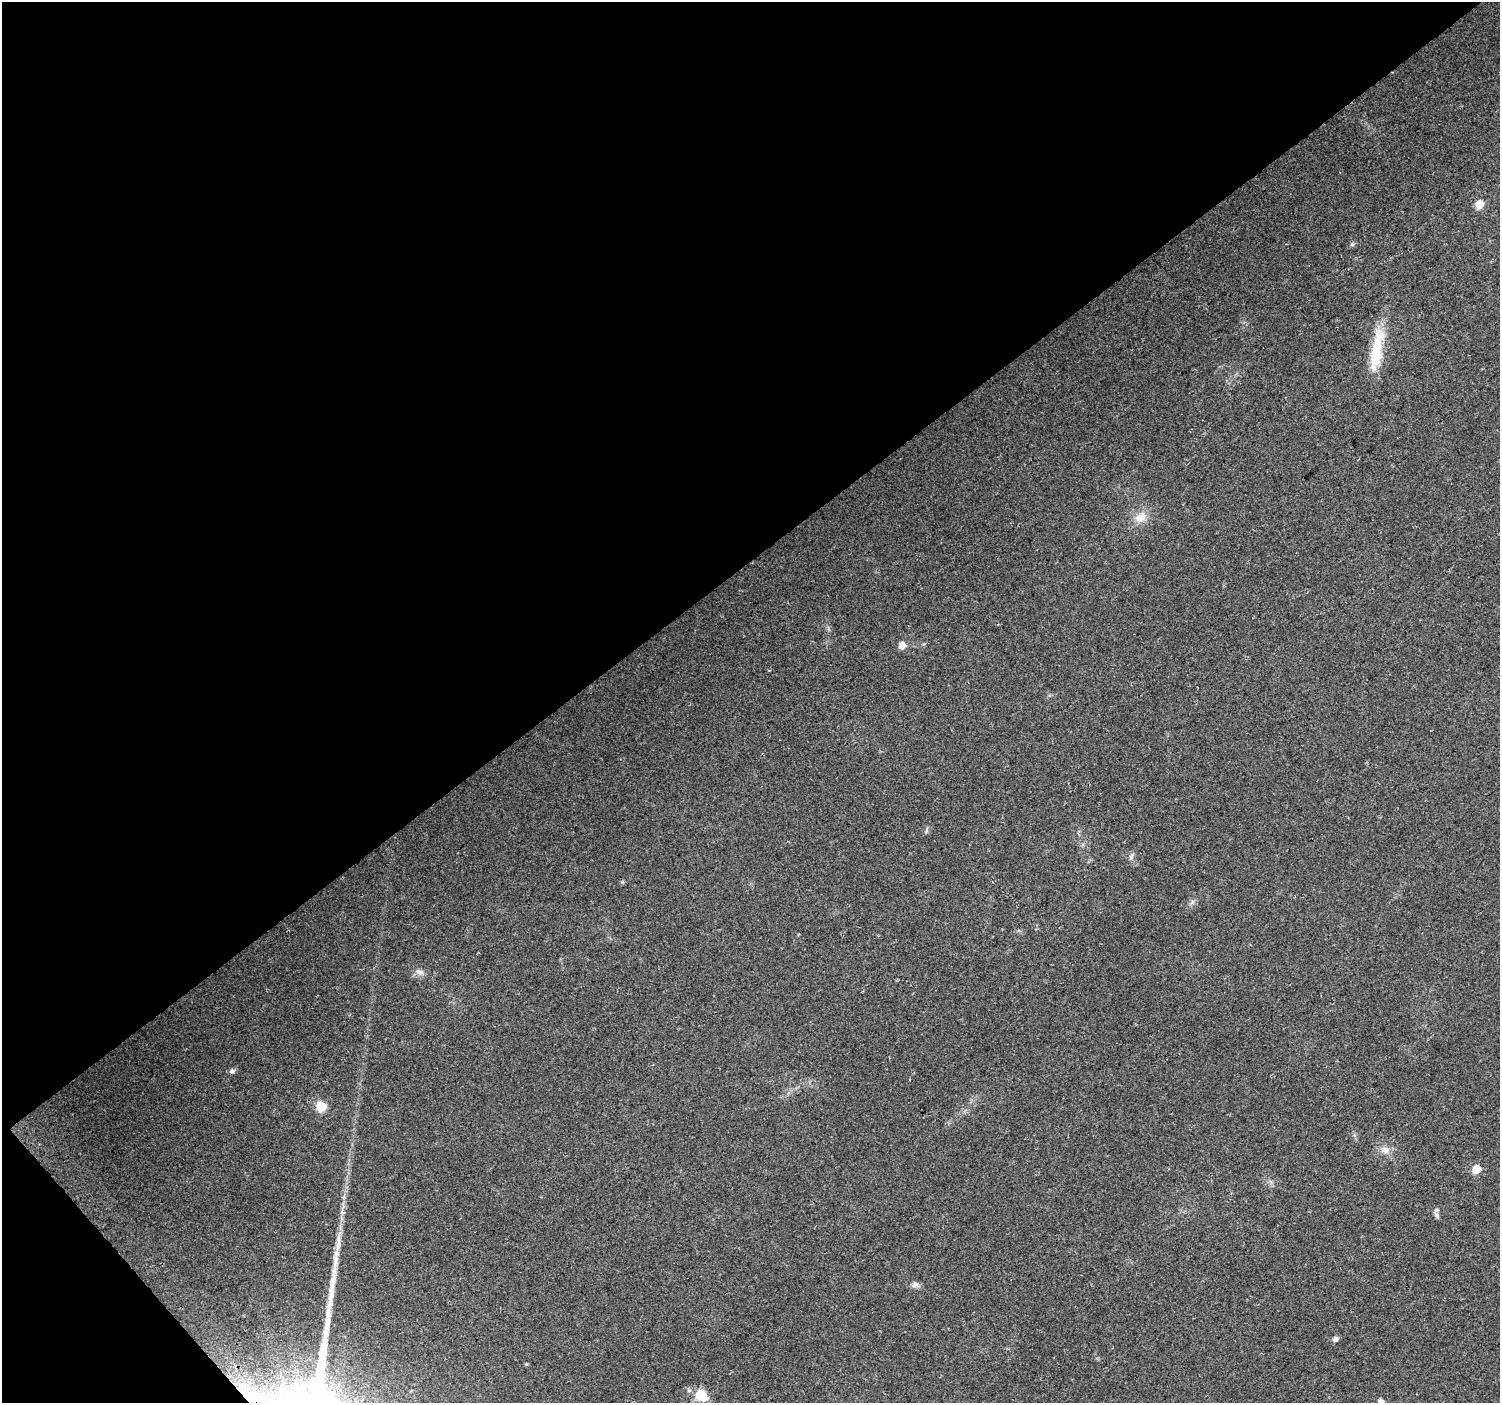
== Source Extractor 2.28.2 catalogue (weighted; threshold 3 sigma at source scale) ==
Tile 5 of 4 x 4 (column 1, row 2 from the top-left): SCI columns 32-1529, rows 3023-4423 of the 6047 x 5984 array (HDU 1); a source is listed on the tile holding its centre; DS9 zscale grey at full resolution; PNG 1502 x 1405 px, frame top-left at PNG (2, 2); no overlay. Shown black and unused: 42% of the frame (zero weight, under 2 of 3 exposures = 2% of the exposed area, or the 3 px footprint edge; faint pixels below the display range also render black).
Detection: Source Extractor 2.28.2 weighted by HDU 2 'WHT'; one run over the whole footprint, this tile lists its part. Background 0.0578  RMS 0.011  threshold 0.0499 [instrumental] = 3 sigma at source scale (4.5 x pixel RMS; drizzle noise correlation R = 1.50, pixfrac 1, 0.0396/0.0396 arcsec/px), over >= 5 px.
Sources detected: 19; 1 inside a brighter listed object's ellipse — not listed separately; the other 18 listed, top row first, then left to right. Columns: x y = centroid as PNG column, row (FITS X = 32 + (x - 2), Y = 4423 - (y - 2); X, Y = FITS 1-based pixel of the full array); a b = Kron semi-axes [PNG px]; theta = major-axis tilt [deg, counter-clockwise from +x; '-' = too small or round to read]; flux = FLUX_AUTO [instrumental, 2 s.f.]
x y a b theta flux
1479 204 6 5 - 25
1352 244 6 6 - 2.1
1377 349 63 14 81 46
1140 517 18 13 35 15
902 645 5 5 - 15
1131 856 11 6 72 3.8
1192 902 8 4 54 2.6
419 972 13 8 -27 6.1
232 1071 7 7 - 3.4
321 1106 6 6 - 56
1385 1150 13 11 -10 9.6
1476 1169 6 5 - 30
342 1212 10 5 -88 4
1437 1215 9 5 -57 2.6
915 1285 10 8 -8 4.4
1335 1339 5 4 - 5.7
701 1395 16 12 -37 23
1380 1401 5 4 - 6.5
Isophote crosses this tile's border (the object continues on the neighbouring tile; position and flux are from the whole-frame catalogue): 1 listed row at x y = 1380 1401